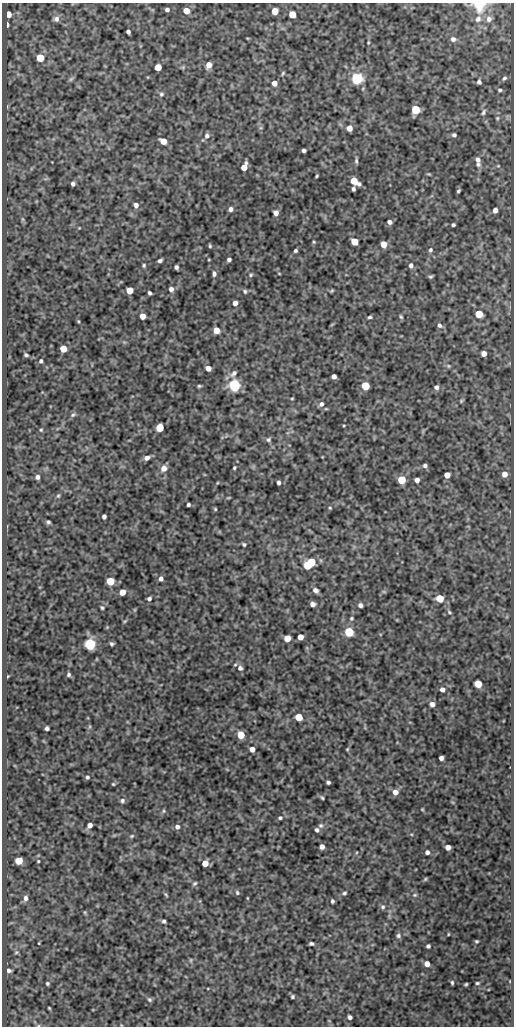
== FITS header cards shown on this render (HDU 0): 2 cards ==
NAXIS1  =                  512
NAXIS2  =                 1024

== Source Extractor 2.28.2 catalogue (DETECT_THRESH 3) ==
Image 512 x 1024 px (HDU 0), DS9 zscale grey, 1 PNG px = 1 image px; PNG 516 x 1028 px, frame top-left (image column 1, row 1024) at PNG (2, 3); no overlay
Background 70.7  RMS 0.49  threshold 1.47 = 3 sigma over >= 5 px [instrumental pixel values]
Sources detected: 201; all 201 listed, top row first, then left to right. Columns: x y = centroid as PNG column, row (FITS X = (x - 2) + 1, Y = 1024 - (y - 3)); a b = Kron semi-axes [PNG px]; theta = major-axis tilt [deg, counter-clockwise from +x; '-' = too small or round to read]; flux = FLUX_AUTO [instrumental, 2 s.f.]
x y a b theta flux
479 5 12 11 - 790
167 9 4 3 - 81
186 11 5 5 - 410
275 11 5 5 - 690
8 14 5 4 - 450
292 14 5 5 - 760
56 19 7 7 - 130
478 19 9 7 42 140
489 19 7 7 - 130
7 25 4 3 - 110
128 32 4 4 - 90
453 39 6 6 - 120
368 43 4 3 - 30
40 58 5 5 - 940
209 65 5 5 - 360
158 67 5 5 - 570
183 67 6 4 45 37
283 73 6 3 61 43
357 78 5 5 - 5900
504 78 6 4 42 56
71 79 7 4 45 58
479 82 4 4 - 80
274 83 5 4 - 220
500 90 4 3 - 52
161 94 6 5 - 64
415 110 5 5 - 1700
483 112 8 5 65 76
497 118 5 5 - 41
349 128 5 5 - 290
454 135 4 4 - 68
207 136 7 6 - 120
163 141 5 5 - 460
303 150 4 3 - 88
478 159 7 6 - 130
356 161 7 4 -88 64
478 164 7 6 - 84
244 167 6 4 67 500
429 174 5 4 - 34
317 176 3 2 - 35
354 181 8 5 -34 610
73 184 4 4 - 88
353 189 4 3 - 77
458 191 4 3 - 49
136 205 5 5 - 150
230 209 5 5 - 110
495 210 5 4 - 160
276 213 5 4 - 180
22 219 7 4 -89 55
389 222 4 4 - 130
453 225 3 3 - 56
79 228 4 3 - 22
354 241 5 5 - 790
314 242 4 4 - 33
384 244 5 5 - 480
210 246 4 3 - 42
430 250 6 5 - 66
295 251 4 3 - 55
229 259 4 4 - 85
160 261 5 3 - 76
144 265 5 4 - 47
411 265 6 6 - 110
176 267 4 4 - 83
279 273 4 2 - 25
214 274 6 4 -81 89
251 275 5 4 - 46
431 277 5 4 - 54
171 289 5 5 - 120
130 290 5 5 - 770
245 291 6 5 - 55
332 291 4 3 - 35
150 293 4 3 - 68
235 303 5 4 - 140
479 314 5 5 - 1000
143 316 5 5 - 330
370 317 4 3 - 55
401 317 6 4 -71 49
78 321 4 3 - 32
439 325 6 6 - 97
216 330 5 5 - 490
63 349 5 5 - 580
484 353 5 5 - 180
26 355 5 3 - 57
41 361 4 3 - 63
448 366 5 5 - 43
208 368 5 4 - 240
233 373 10 6 44 120
334 376 4 4 - 150
234 385 5 5 - 7400
199 386 4 4 - 47
365 386 5 5 - 1500
436 387 5 5 - 110
292 398 5 3 - 31
461 401 5 5 - 39
321 404 7 5 45 100
73 415 8 5 31 70
344 425 4 2 - 27
160 428 5 5 - 1400
41 430 4 4 - 39
268 440 7 5 45 72
147 458 6 4 20 180
425 466 5 4 - 77
164 468 6 6 - 250
234 468 4 3 - 46
505 474 5 5 - 260
447 475 5 5 - 350
37 477 5 5 - 110
401 480 5 5 - 1400
417 480 4 4 - 160
278 482 4 3 - 100
217 483 5 3 - 28
58 496 7 5 74 52
228 498 6 3 18 31
188 505 4 3 - 71
330 508 5 4 - 37
215 509 4 4 - 39
104 516 4 4 - 88
48 522 4 3 - 58
244 544 5 4 - 51
311 562 5 5 - 1400
307 565 5 5 - 1600
161 579 5 4 - 120
110 581 5 5 - 1000
315 590 5 4 - 140
122 592 5 5 - 400
384 592 6 3 -19 35
440 598 5 5 - 1100
149 599 4 4 - 85
313 604 5 4 - 150
360 605 4 4 - 110
102 608 5 4 - 47
449 612 6 4 -38 46
351 618 5 4 - 44
125 621 6 4 44 41
107 627 4 4 - 33
349 632 5 5 - 2300
300 637 5 4 - 370
287 638 5 5 - 620
90 644 5 5 - 6700
112 644 5 4 - 64
240 668 7 6 - 110
69 675 5 4 - 60
8 676 4 2 - 23
478 684 5 5 - 830
442 689 5 5 - 130
432 704 5 4 - 170
299 717 5 5 - 930
47 728 4 4 - 80
241 735 5 5 - 920
252 749 4 4 - 230
347 749 4 4 - 33
441 758 4 4 - 130
87 777 4 4 - 55
328 782 4 3 - 69
113 784 4 4 - 34
395 792 5 5 - 250
322 798 5 3 - 43
122 801 6 5 - 80
422 809 4 3 - 29
164 811 6 4 89 42
280 818 6 5 - 59
90 825 5 4 - 190
321 825 6 6 - 68
177 827 6 6 - 110
317 830 5 4 - 77
132 836 6 4 21 44
322 847 4 4 - 150
448 847 5 4 - 180
427 852 4 4 - 96
19 861 5 5 - 820
38 861 3 2 - 32
205 863 5 5 - 470
425 879 5 4 - 41
195 883 6 4 38 51
237 893 6 4 -64 48
344 893 6 5 - 61
166 895 7 3 -54 41
415 895 6 4 20 46
25 898 8 6 82 130
247 898 4 2 - 22
332 901 4 3 - 63
383 907 7 6 - 77
85 912 5 3 - 34
164 921 4 4 - 65
448 934 4 2 - 26
398 936 6 6 - 76
476 941 4 3 - 39
39 943 4 3 - 25
311 944 4 3 - 68
428 946 4 4 - 67
16 952 6 5 - 48
191 960 6 4 89 37
427 964 5 4 - 230
8 970 5 5 - 120
452 982 4 3 - 49
47 983 4 4 - 50
477 983 4 3 - 43
466 984 3 3 - 37
292 997 4 3 - 50
149 999 6 5 - 62
49 1008 3 2 - 31
350 1017 4 3 - 94
At the frame edge (FLAGS 8, measured only in part): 1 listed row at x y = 479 5